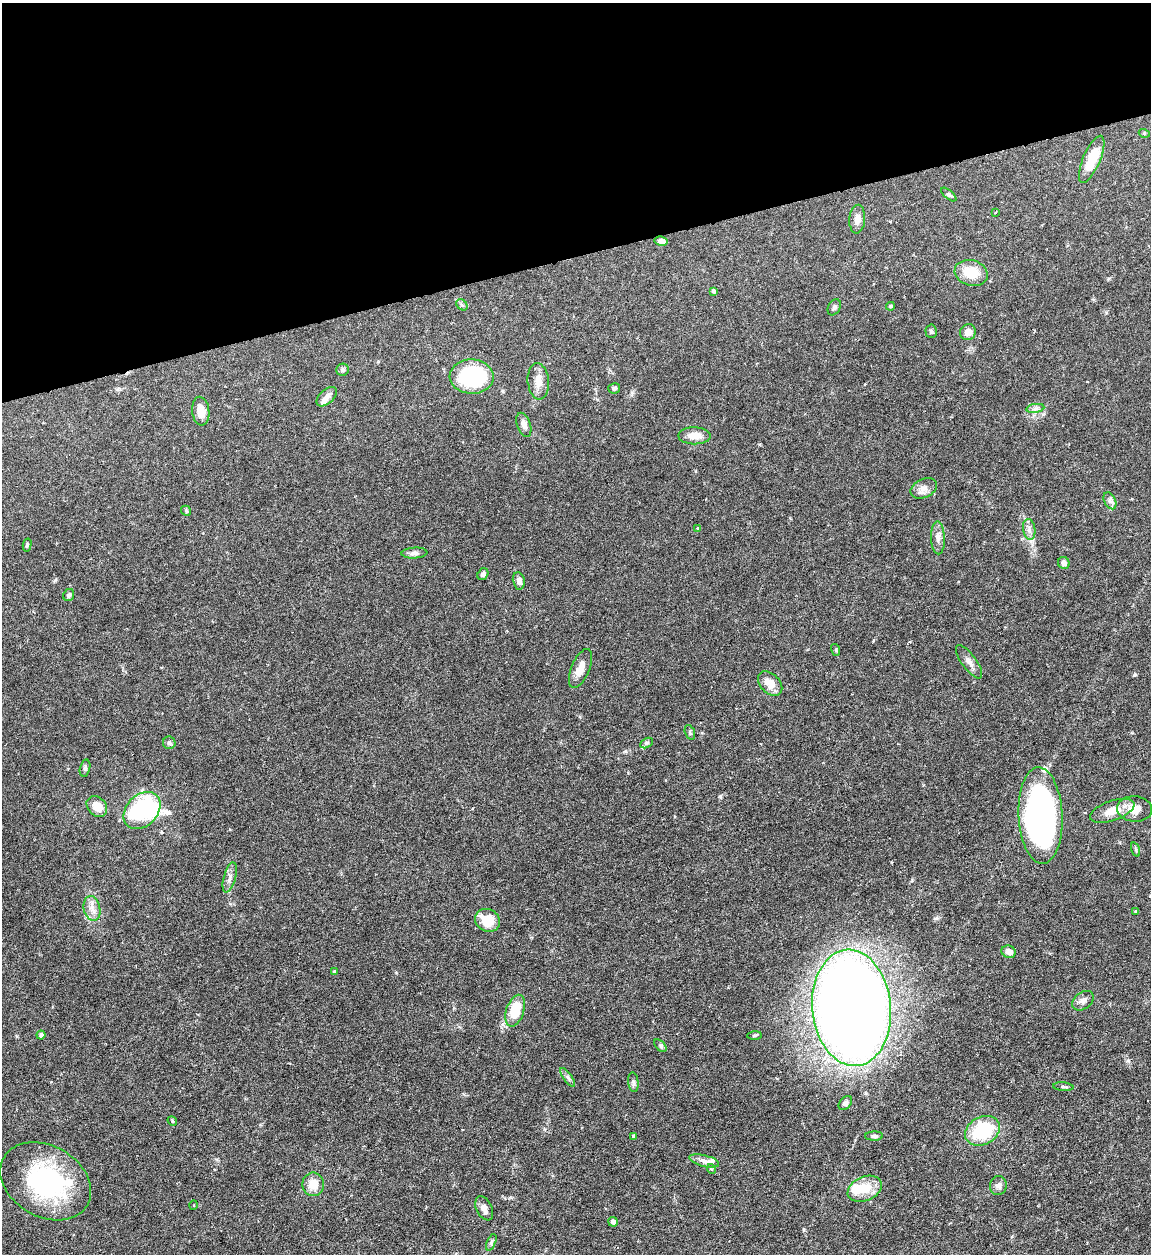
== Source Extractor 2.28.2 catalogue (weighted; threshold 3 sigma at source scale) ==
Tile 3 of 4 x 4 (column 3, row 1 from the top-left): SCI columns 2556-3704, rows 3758-5009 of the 4992 x 5009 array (HDU 1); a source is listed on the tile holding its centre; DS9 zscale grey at full resolution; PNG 1153 x 1256 px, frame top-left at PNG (2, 3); each listed source drawn as its Kron ellipse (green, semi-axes under 4 px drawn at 4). Shown black and unused: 20% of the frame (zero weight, under 4 of 7 exposures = <1% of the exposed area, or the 3 px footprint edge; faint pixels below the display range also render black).
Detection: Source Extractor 2.28.2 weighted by HDU 2 'WHT'; one run over the whole footprint, this tile lists its part. Background 0.0565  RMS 0.0027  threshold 0.0112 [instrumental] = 3 sigma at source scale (4.09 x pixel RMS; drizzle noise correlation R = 1.36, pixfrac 0.8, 0.05/0.05 arcsec/px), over >= 5 px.
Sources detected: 85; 2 inside a brighter object's white glare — neither listed nor drawn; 5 inside a brighter listed object's ellipse — not listed separately; the other 78 listed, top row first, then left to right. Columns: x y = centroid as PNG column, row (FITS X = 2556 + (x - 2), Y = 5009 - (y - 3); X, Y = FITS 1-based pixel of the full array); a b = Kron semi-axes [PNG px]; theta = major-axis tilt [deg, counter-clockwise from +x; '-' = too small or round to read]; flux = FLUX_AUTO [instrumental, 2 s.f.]
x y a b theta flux
1144 133 5 3 - 0.26
1092 159 25 8 67 6.5
949 194 9 4 -39 0.51
995 213 3 2 - 0.16
857 219 14 8 86 1.6
661 241 6 4 -10 1.3
971 273 17 12 -16 5.6
713 291 4 3 - 0.61
462 305 6 4 -42 0.45
890 306 4 4 - 0.4
834 307 9 6 62 0.69
931 331 7 5 -88 0.44
968 332 8 7 - 1.7
342 370 6 6 - 0.62
472 377 22 17 -3 31
538 381 18 10 -85 2.6
614 388 6 5 - 0.52
327 397 12 7 42 1.3
1035 408 9 4 8 0.73
201 411 14 8 -84 3.1
524 425 12 7 -72 1.2
694 436 16 8 -2 2.9
924 488 14 9 25 1.7
1110 501 9 5 -65 0.83
186 511 5 4 - 0.31
698 528 2 2 - 0.24
1029 529 10 6 -81 1.1
938 538 16 7 -88 1.6
27 545 6 4 76 0.43
414 553 13 5 3 0.92
1064 563 6 5 - 1.1
483 574 6 5 - 0.8
519 581 9 6 -79 1.2
69 595 6 5 - 0.59
836 650 6 4 -73 0.28
969 662 20 7 -54 1.6
580 668 21 9 67 2.6
770 684 14 9 -47 2.9
690 732 8 4 -72 0.43
169 743 6 6 - 0.6
647 743 7 4 27 0.49
85 768 8 5 76 0.51
97 806 11 9 -47 3.1
1134 809 17 12 -6 3.7
142 810 21 15 46 29
1112 811 23 10 19 4.2
1040 815 48 22 -87 85
1136 850 7 3 -71 0.33
230 877 15 6 74 1.2
92 908 12 8 -77 1.8
1136 912 4 4 - 0.41
487 920 13 11 -28 5.9
1009 952 7 6 - 1.6
334 972 3 3 - 0.58
1083 1001 12 8 37 1.2
852 1008 58 39 -85 530
515 1011 16 9 71 8.9
41 1035 4 4 - 0.71
754 1035 7 3 1 0.34
660 1046 7 4 -46 0.5
568 1077 11 3 -55 0.52
633 1082 10 5 -83 0.62
1063 1087 10 3 -5 0.44
845 1103 8 5 47 0.85
172 1121 5 4 - 0.31
982 1131 18 14 28 15
633 1136 4 3 - 0.34
874 1136 9 4 1 0.65
704 1161 15 5 -14 1.3
712 1169 5 3 - 0.29
46 1181 48 35 -30 32
313 1184 11 11 - 3.5
998 1185 9 8 - 1.2
865 1189 18 12 24 5
193 1205 5 3 - 0.22
484 1208 13 7 -64 1.5
613 1222 5 4 - 1.2
491 1242 9 4 68 0.54
Isophote crosses this tile's border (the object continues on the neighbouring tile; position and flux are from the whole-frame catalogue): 1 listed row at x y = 46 1181
Unlisted compact peaks at least as high as the median listed source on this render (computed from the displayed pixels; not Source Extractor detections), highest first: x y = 1134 675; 720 796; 936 918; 55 580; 804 1230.